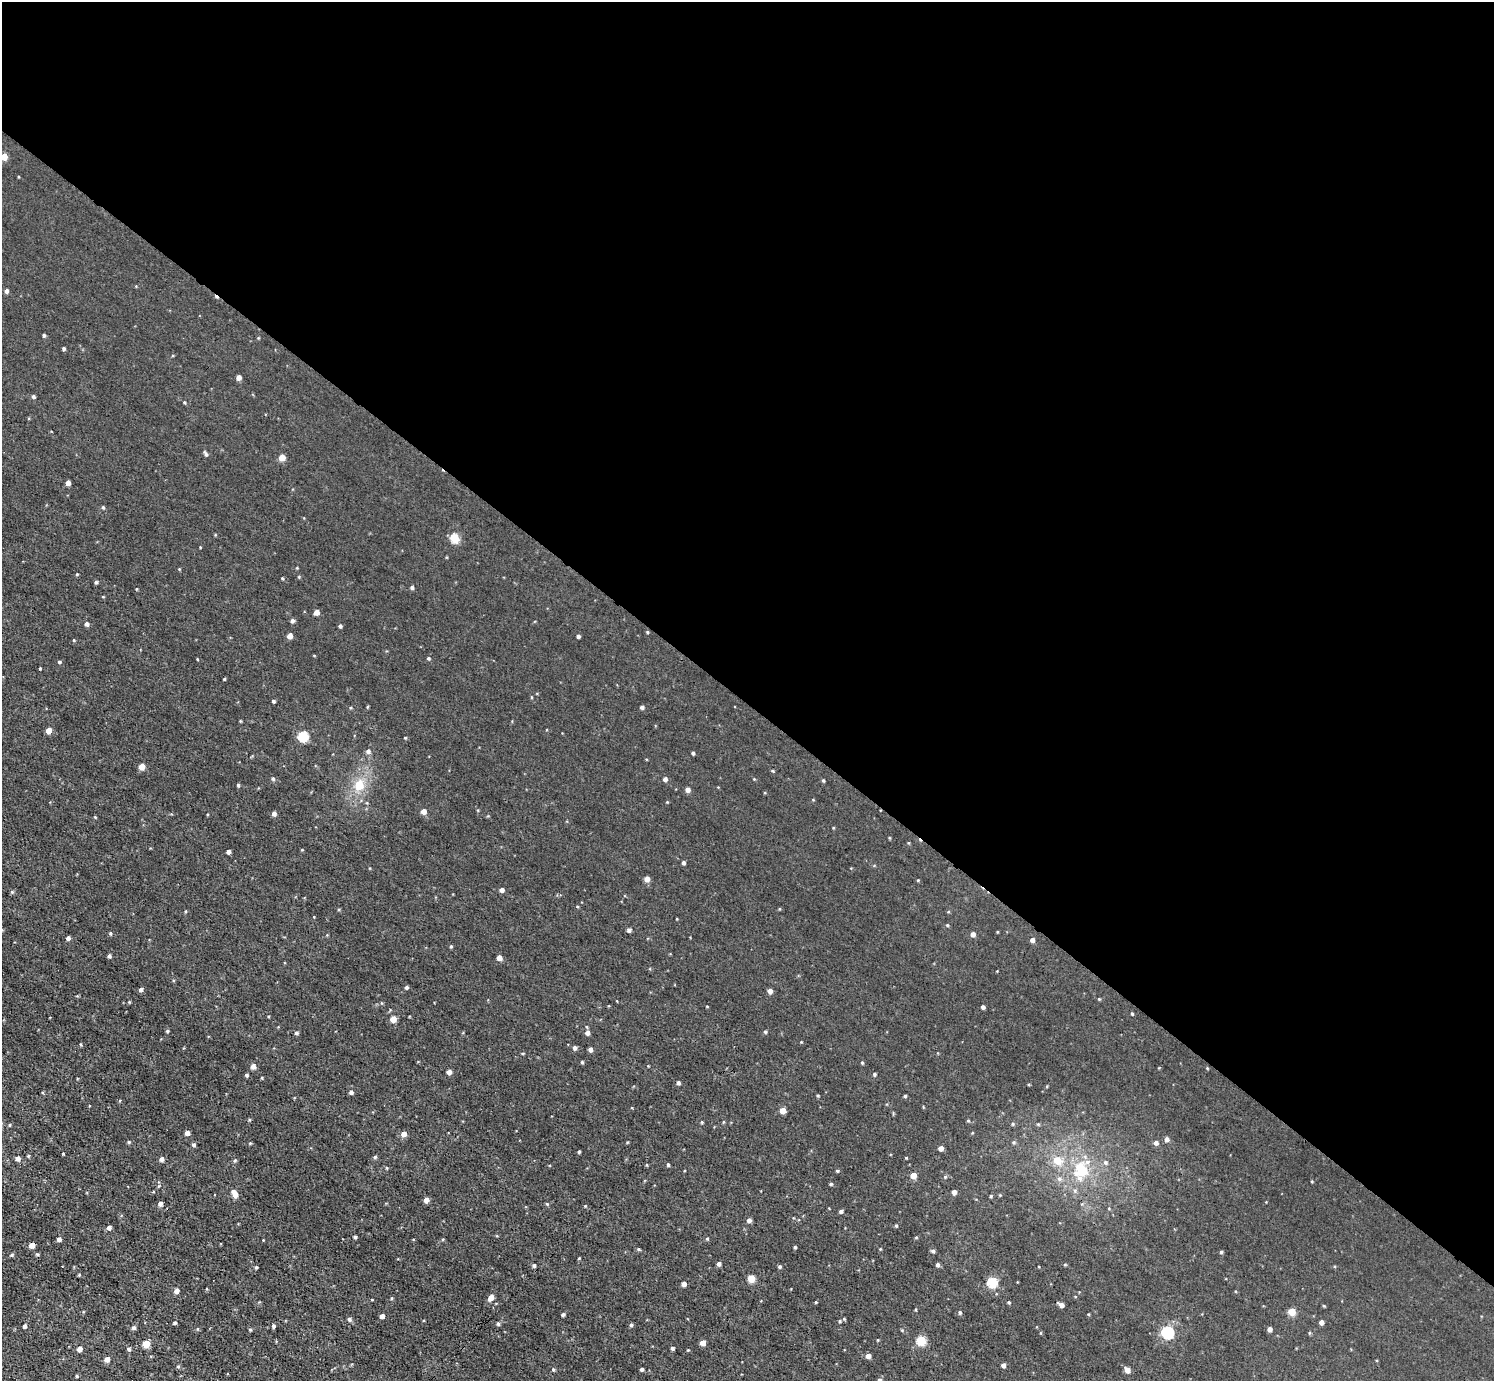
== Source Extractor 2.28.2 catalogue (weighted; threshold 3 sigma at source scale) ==
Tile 3 of 4 x 4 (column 3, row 1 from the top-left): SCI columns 2984-4475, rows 4294-5672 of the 5968 x 5970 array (HDU 1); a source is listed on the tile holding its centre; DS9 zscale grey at full resolution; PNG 1496 x 1383 px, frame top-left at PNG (2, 2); no overlay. Shown black and unused: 51% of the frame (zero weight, under 3 of 4 exposures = <1% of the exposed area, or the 3 px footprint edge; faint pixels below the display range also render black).
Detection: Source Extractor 2.28.2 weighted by HDU 2 'WHT'; one run over the whole footprint, this tile lists its part. Background 0.00451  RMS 0.0066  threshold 0.0299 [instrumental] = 3 sigma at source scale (4.5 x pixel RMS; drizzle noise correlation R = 1.50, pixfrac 1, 0.05/0.05 arcsec/px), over >= 5 px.
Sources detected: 208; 1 cosmic-ray / hot-pixel residue — not listed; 3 inside a brighter listed object's ellipse — not listed separately; the other 204 listed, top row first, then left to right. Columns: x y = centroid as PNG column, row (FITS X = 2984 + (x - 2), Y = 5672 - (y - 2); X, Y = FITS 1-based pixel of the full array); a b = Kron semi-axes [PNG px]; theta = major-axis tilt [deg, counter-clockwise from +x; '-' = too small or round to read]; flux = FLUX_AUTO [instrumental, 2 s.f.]
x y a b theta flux
4 157 5 5 - 7.1
6 291 5 4 - 1.6
44 335 4 4 - 0.91
64 349 4 3 - 1.1
238 377 5 4 - 3.1
33 397 5 4 - 1.2
184 402 4 3 - 0.61
206 454 7 4 -62 1.4
282 457 5 5 - 7.9
68 483 4 4 - 3
103 507 4 4 - 0.8
454 538 5 5 - 26
297 568 4 3 - 0.49
77 574 4 3 - 0.54
299 577 5 3 - 0.54
282 578 3 3 - 0.57
96 582 4 4 - 1.1
412 587 4 4 - 1.3
136 589 3 3 - 0.54
103 597 4 3 - 0.44
316 612 4 4 - 4.1
292 621 5 4 - 1.5
87 624 5 4 - 1.8
340 626 4 3 - 1.3
647 632 4 3 - 0.65
290 636 4 4 - 5
578 636 4 3 - 1.3
74 640 4 3 - 0.55
428 658 5 5 - 0.83
59 662 4 4 - 0.86
40 668 3 2 - 0.56
224 679 3 3 - 0.6
531 697 5 3 - 0.48
273 701 3 3 - 1.1
367 707 5 3 - 0.62
642 707 4 4 - 1.4
240 721 5 3 - 0.51
49 730 4 4 - 6.8
303 736 5 5 - 39
405 738 4 3 - 0.53
368 751 6 5 - 1.9
693 753 3 3 - 1.1
142 767 5 5 - 8.1
273 779 5 4 - 1.1
665 779 5 5 - 2.1
823 781 4 3 - 0.79
238 785 4 3 - 0.83
359 785 16 13 78 11
688 790 5 4 - 3
667 802 3 3 - 0.46
423 811 5 5 - 4.4
274 814 5 4 - 2.3
95 817 5 3 - 0.53
228 852 4 4 - 2
683 863 4 4 - 1.2
647 879 5 4 - 4.9
918 880 4 3 - 0.48
502 890 4 4 - 2.4
12 892 5 4 - 0.85
186 911 5 3 - 0.52
947 925 5 4 - 0.71
629 930 4 4 - 1.8
110 933 4 3 - 0.68
973 934 5 4 - 2.9
68 938 4 4 - 2.1
1032 940 4 4 - 2.5
451 946 4 4 - 0.73
109 956 4 4 - 1.3
499 958 4 4 - 4.2
406 987 4 4 - 1.3
141 990 5 4 - 1.7
770 991 4 4 - 3.7
1099 999 3 3 - 0.55
129 1002 4 4 - 0.53
983 1007 4 4 - 1.7
1132 1014 4 3 - 0.65
393 1019 5 4 - 7.7
587 1027 5 3 - 0.58
167 1031 4 4 - 0.74
765 1032 4 3 - 0.99
296 1033 5 4 - 1.2
587 1033 4 4 - 2.8
575 1048 6 4 -58 1.4
590 1050 4 4 - 1.8
582 1062 4 4 - 0.79
862 1063 4 3 - 0.79
253 1066 5 5 - 3.2
648 1066 3 2 - 0.41
1207 1068 4 3 - 0.5
449 1072 4 4 - 3.9
874 1074 4 4 - 0.9
246 1075 4 3 - 1.1
262 1078 3 3 - 0.59
678 1083 4 4 - 1.6
351 1092 5 4 - 1.7
818 1096 4 3 - 0.67
905 1096 4 3 - 0.87
783 1111 4 4 - 8.2
968 1121 5 3 - 0.65
702 1122 4 3 - 0.69
723 1122 5 3 - 0.53
1013 1124 5 4 - 0.78
1038 1124 5 4 - 0.66
10 1125 4 3 - 0.54
187 1133 4 4 - 3.6
404 1134 5 5 - 4.3
1167 1139 6 5 - 2
129 1142 4 4 - 0.78
250 1143 4 3 - 0.58
1156 1143 5 5 - 2.2
194 1145 4 4 - 1.3
941 1148 4 4 - 3.5
579 1152 3 3 - 0.67
28 1156 4 3 - 0.74
375 1157 5 5 - 0.85
18 1158 4 4 - 3.1
161 1159 5 4 - 2.3
235 1160 5 4 - 0.77
1057 1160 6 6 - 11
1105 1162 7 5 -89 1.4
646 1165 4 3 - 0.53
668 1165 4 3 - 0.97
386 1168 4 3 - 0.56
1081 1169 23 15 -61 21
837 1171 4 4 - 0.67
913 1175 4 4 - 6.8
945 1177 5 4 - 0.8
1059 1179 7 6 - 1.8
1312 1181 4 3 - 0.55
831 1184 4 3 - 0.87
954 1192 4 4 - 3.2
235 1194 8 5 -57 5.6
991 1196 4 3 - 0.77
426 1200 4 4 - 3.8
160 1204 4 4 - 2.3
547 1204 5 4 - 0.77
841 1211 4 4 - 1.4
749 1220 5 4 - 2.3
896 1226 4 4 - 0.68
109 1227 5 4 - 2.3
355 1237 3 3 - 1
916 1237 5 3 - 0.56
59 1239 4 4 - 2.2
707 1239 4 4 - 0.66
32 1245 5 4 - 5.9
795 1247 4 3 - 0.84
638 1249 4 4 - 0.72
933 1251 5 4 - 1.4
1221 1252 4 4 - 0.81
37 1254 4 4 - 0.86
12 1255 5 4 - 0.82
579 1258 4 3 - 0.52
719 1264 4 4 - 1.9
937 1265 5 4 - 1.5
534 1266 5 4 - 1.1
256 1267 3 3 - 0.8
780 1267 4 4 - 0.99
79 1275 4 4 - 0.6
751 1278 5 5 - 14
992 1282 5 5 - 36
684 1284 4 4 - 3.1
207 1289 4 3 - 0.58
176 1291 5 5 - 2.8
491 1297 5 4 - 5.5
391 1298 5 3 - 0.62
372 1299 4 2 - 0.43
816 1302 3 3 - 0.58
1009 1302 4 3 - 0.8
1061 1305 6 4 -32 3
960 1312 5 4 - 0.96
1292 1312 5 5 - 14
1088 1314 3 3 - 0.56
563 1315 4 3 - 1.3
382 1316 4 4 - 2.8
349 1319 5 4 - 1.5
839 1321 4 4 - 0.8
1321 1322 4 4 - 2.6
175 1323 4 4 - 1
498 1324 5 4 - 1
631 1325 4 4 - 1.1
25 1326 4 3 - 2
273 1326 4 4 - 1.2
134 1328 5 5 - 1.4
197 1329 5 3 - 0.57
250 1329 4 4 - 0.73
1269 1329 4 4 - 2.7
1167 1332 6 5 - 81
1309 1333 5 3 - 0.57
921 1340 5 5 - 27
703 1343 4 4 - 5.3
146 1344 5 5 - 12
672 1348 3 3 - 1.4
79 1349 4 4 - 4
129 1349 5 5 - 1.2
688 1350 3 3 - 0.46
868 1356 5 4 - 3.3
107 1359 4 4 - 4.2
1003 1365 4 4 - 2.6
178 1366 5 3 - 0.66
553 1369 5 4 - 0.92
642 1369 3 3 - 1.5
1127 1370 5 4 - 5
77 1376 4 3 - 0.62
880 1380 4 4 - 1.7
Overlapping masked pixels (flux is a lower limit): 1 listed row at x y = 32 1245
Isophote crosses this tile's border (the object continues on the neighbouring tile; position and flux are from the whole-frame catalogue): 2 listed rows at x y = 4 157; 880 1380